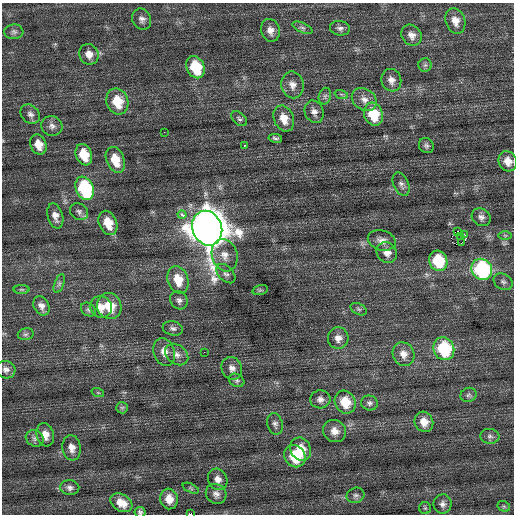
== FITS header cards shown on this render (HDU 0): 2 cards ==
NAXIS1  =                  512 / Axis length
NAXIS2  =                  512 / Axis length

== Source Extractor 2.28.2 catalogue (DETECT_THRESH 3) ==
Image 512 x 512 px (HDU 0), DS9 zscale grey, 1 PNG px = 1 image px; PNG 516 x 516 px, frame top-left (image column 1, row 512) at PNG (2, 3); each listed source drawn as its Kron ellipse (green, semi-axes under 4 px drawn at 4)
Background 0.12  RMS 0.73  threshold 2.18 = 3 sigma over >= 5 px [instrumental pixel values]
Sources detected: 98; all 98 listed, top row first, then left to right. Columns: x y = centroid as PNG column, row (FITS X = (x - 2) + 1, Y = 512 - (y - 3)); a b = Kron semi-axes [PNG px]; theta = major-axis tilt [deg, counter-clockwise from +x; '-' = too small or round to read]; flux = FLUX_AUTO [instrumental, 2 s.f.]
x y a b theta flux
142 19 11 9 -65 240
455 21 13 9 -72 460
302 28 11 5 -23 140
340 28 10 7 -8 180
270 30 12 9 -74 360
14 32 9 7 2 160
412 35 11 9 -52 330
89 54 10 9 - 400
425 65 7 6 - 120
195 67 11 8 -64 2000
391 80 11 10 - 340
292 85 13 11 -78 390
341 94 7 4 -18 91
325 96 8 6 77 140
364 100 13 10 -36 390
117 102 13 10 -70 1200
314 112 11 9 -66 280
30 114 10 8 -44 220
373 114 12 9 -71 1600
284 118 13 9 -67 640
239 119 9 5 -42 110
52 126 10 10 - 250
164 132 2 2 - 68
275 138 7 3 -9 97
38 144 10 8 -68 570
244 145 3 3 - 370
426 146 8 7 - 140
84 155 11 8 -69 1100
115 160 13 9 -69 1000
508 161 10 9 - 460
401 184 12 7 -66 200
85 188 12 8 -68 4900
79 212 10 8 -36 170
182 215 4 3 - 620
55 216 13 7 -75 350
481 217 10 8 -34 220
108 223 13 9 -67 900
207 228 18 14 -69 120000
458 231 3 2 - 3300
465 235 4 2 - 290
505 235 6 4 -1 82
461 236 2 2 - 24
382 240 14 10 -16 340
461 243 3 2 - 24
387 252 11 9 -50 390
225 255 16 12 -73 600
438 261 10 9 - 2200
482 269 11 10 - 6400
226 274 11 7 -46 190
178 280 14 10 -71 970
503 282 10 7 -30 170
59 284 10 5 69 130
22 289 8 4 0 82
260 290 8 5 15 84
179 300 9 8 - 190
41 306 10 7 -60 270
109 306 13 12 - 1200
101 307 11 10 - 490
359 309 9 5 -27 110
88 310 8 6 -36 130
173 328 10 7 -14 180
26 334 8 5 15 120
338 338 11 10 - 350
444 349 12 10 -66 3200
164 352 14 10 -71 460
204 352 3 2 - 40
177 354 13 9 -36 350
404 354 12 10 -61 390
232 368 12 10 -68 310
6 370 10 8 -23 230
237 380 8 6 -29 130
98 393 6 4 -19 63
468 395 8 7 - 130
320 399 10 9 - 250
345 402 12 10 -62 1100
369 403 8 7 - 160
122 408 6 5 - 86
424 422 10 9 - 510
275 424 11 7 -77 180
334 431 12 10 -37 410
45 435 12 8 -75 450
490 436 9 7 -5 170
35 438 9 7 -29 200
72 448 13 9 -81 400
301 449 12 10 -62 830
295 456 11 10 - 1600
218 479 11 9 -63 340
70 487 9 7 -8 190
191 488 9 4 -24 88
216 494 11 9 -41 260
356 495 9 7 21 150
169 499 10 8 -82 570
121 503 12 8 -31 570
443 504 9 9 - 240
504 506 7 5 -29 86
425 508 6 6 - 78
140 512 6 5 - 110
190 514 3 2 - 3200
At the frame edge (FLAGS 8, measured only in part): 2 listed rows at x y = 140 512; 190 514